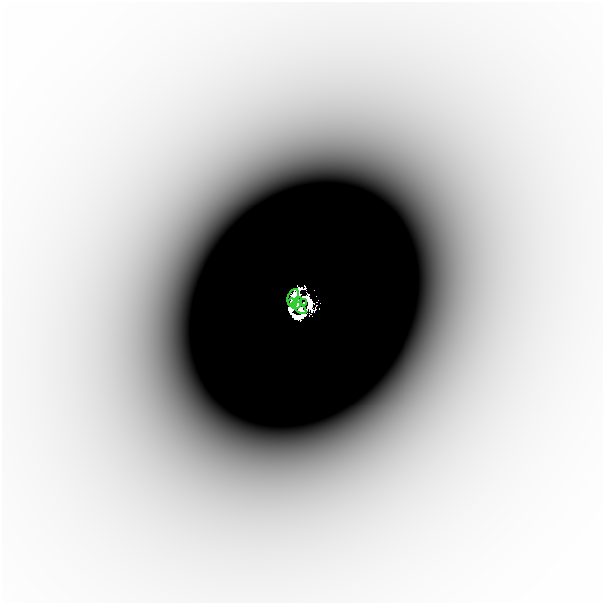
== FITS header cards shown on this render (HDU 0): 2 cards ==
NAXIS1  =                  601
NAXIS2  =                  601

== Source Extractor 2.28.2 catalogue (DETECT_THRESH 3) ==
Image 601 x 601 px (HDU 0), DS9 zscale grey, 1 PNG px = 1 image px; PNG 605 x 605 px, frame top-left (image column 1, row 601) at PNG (2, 2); each listed source drawn as its Kron ellipse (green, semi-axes under 4 px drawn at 4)
Background -7.01e-06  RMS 2.1e-06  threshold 6.34e-06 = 3 sigma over >= 5 px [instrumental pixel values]
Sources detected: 8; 3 with non-positive FLUX_AUTO (blend fragments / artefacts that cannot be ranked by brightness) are neither listed nor drawn; the other 5 listed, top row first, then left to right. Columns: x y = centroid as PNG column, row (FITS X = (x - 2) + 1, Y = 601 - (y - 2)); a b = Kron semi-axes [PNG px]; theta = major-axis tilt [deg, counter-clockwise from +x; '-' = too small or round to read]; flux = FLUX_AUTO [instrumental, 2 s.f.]
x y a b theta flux
293 297 8 5 66 0.93
292 303 4 4 - 0.21
297 303 6 4 69 0.75
304 303 2 2 - 0.078
300 308 8 4 -41 0.77
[3 non-positive-flux detections neither listed nor drawn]